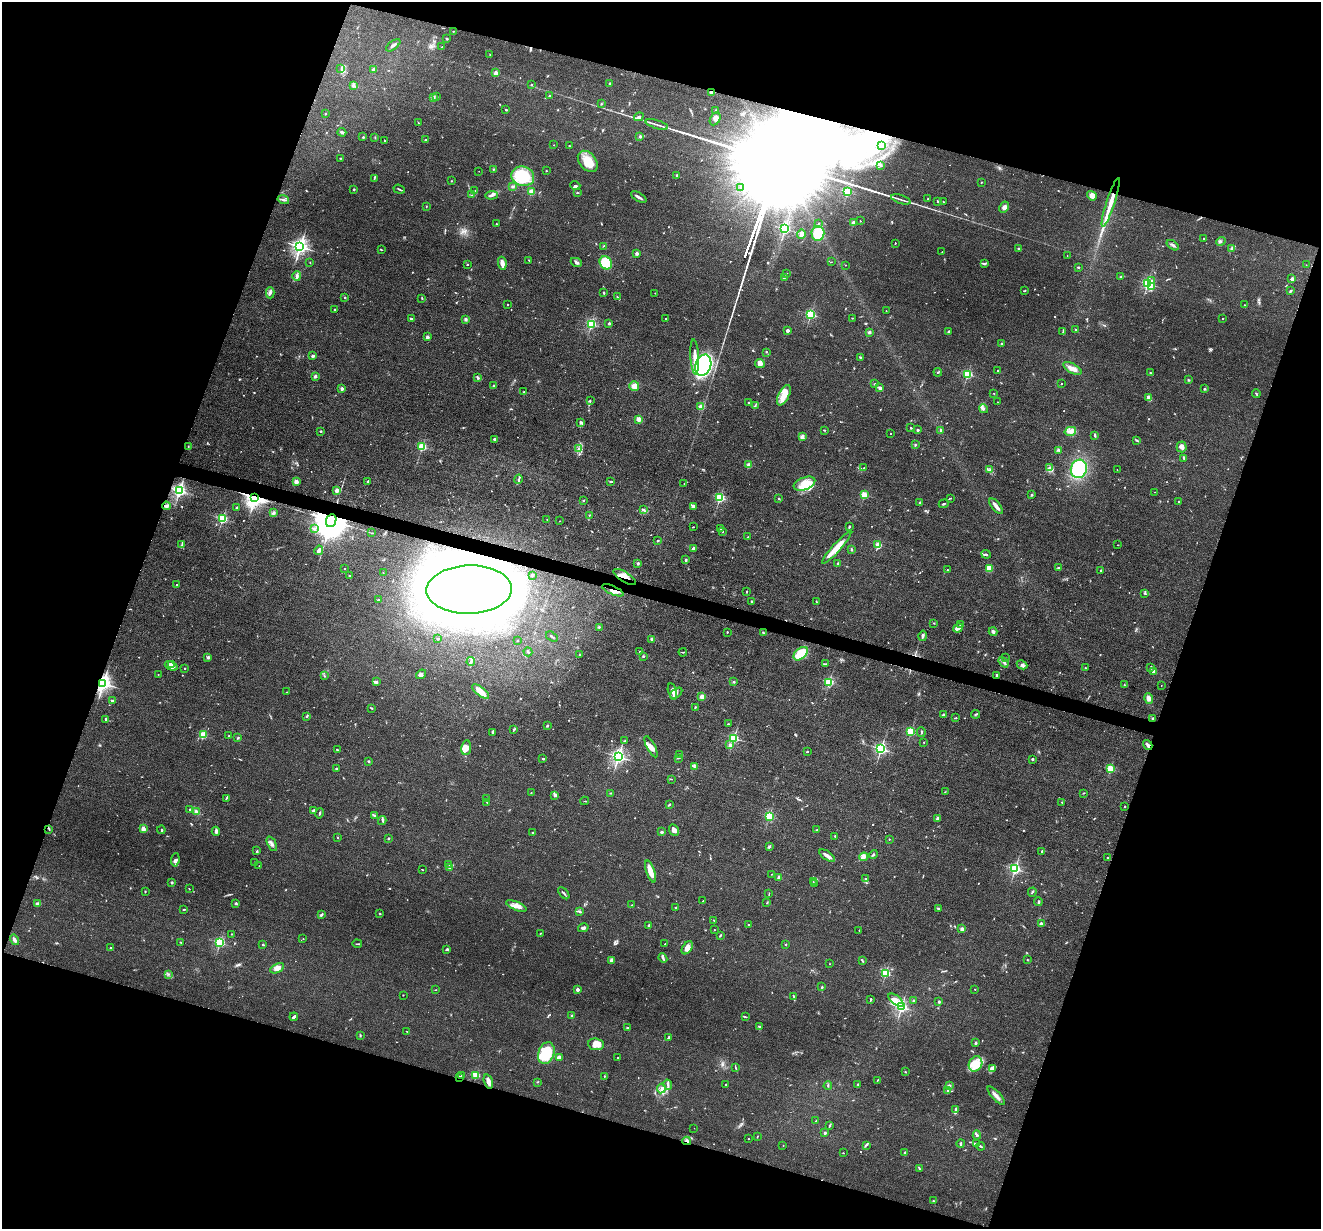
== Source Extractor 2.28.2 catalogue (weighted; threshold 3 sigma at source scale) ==
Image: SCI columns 2-5275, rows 131-5035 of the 5276 x 5292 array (HDU 1 of 3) = the unmasked area's bounding box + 8 px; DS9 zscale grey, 4 x 4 block average (1 PNG px = mean of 4 x 4 image px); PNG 1323 x 1231 px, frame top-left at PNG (2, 2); each listed source drawn as its Kron ellipse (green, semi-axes under 4 px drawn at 4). Shown black and unused: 37% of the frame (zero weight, under 3 of 4 exposures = <1% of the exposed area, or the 3 px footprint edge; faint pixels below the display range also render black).
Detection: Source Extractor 2.28.2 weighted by HDU 2 'WHT'. Background 0.0803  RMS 0.0062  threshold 0.028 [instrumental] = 3 sigma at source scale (4.5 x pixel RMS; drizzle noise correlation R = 1.50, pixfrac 1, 0.05/0.05 arcsec/px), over >= 5 px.
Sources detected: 870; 6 too faint to see at this stretch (4 x 4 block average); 9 inside a brighter object's white glare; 5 cosmic-ray / hot-pixel residue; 2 long thin detections or spike segments (spike, bleed or trail) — neither listed nor drawn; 23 coinciding with a brighter row at this scale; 37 inside a brighter listed object's ellipse — not listed separately; of the other 788, all 500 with FLUX_AUTO >= 1.81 (the completeness limit of this list) listed and drawn (288 fainter detections not listed), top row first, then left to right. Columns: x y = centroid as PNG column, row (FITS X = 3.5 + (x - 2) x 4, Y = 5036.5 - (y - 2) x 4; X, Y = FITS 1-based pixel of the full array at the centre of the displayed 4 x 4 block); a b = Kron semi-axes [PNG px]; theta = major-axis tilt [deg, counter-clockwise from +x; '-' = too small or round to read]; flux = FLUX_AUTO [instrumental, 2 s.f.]
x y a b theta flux
453 31 2 2 - 2.2
446 38 2 2 - 18
393 45 8 2 38 10
442 47 2 2 - 3.9
490 55 2 2 - 2.3
341 68 3 2 - 2.7
374 69 2 2 - 43
496 73 3 3 - 20
610 83 2 2 - 3.4
531 84 2 2 - 2.9
353 85 4 3 - 11
711 92 2 2 - 65
437 96 3 2 - 2.6
549 96 2 2 - 4.7
434 98 4 2 - 5.4
601 104 2 2 - 3.3
506 110 2 2 - 10
716 110 2 2 - 9.3
326 114 2 2 - 2.2
639 117 5 4 - 9.5
715 119 7 5 61 23
418 122 2 2 - 2
657 124 12 2 -17 11
342 132 4 2 - 7.6
640 136 2 2 - 30
363 137 2 2 - 14
375 137 2 2 - 2
384 140 2 2 - 2.2
425 140 2 2 - 4.1
554 145 2 2 - 3.4
569 146 2 2 - 2.9
881 146 2 2 - 2.9
340 158 2 2 - 2.5
588 161 12 8 -51 78
880 165 2 2 - 2.8
493 169 2 2 - 2.7
479 171 2 2 - 1.9
546 171 2 2 - 6.9
677 175 2 2 - 12
523 176 11 9 -16 200
374 178 3 2 - 2
451 181 2 2 - 2.1
981 182 2 2 - 2.6
575 185 5 2 - 4.9
513 186 3 3 - 5.1
741 187 2 2 - 1.9
354 189 2 2 - 3.1
399 189 6 2 -21 5.3
475 191 3 2 - 3.2
531 192 2 2 - 130
847 192 2 2 - 310
577 193 3 2 - 2.3
472 195 2 2 - 2
492 195 6 2 6 7.2
1092 196 5 4 - 24
639 197 8 2 -30 13
901 199 10 2 -19 9.3
928 199 2 2 - 4.7
283 200 6 2 -16 9.2
937 201 2 2 - 3.8
943 202 2 2 - 1.8
1111 202 26 3 72 84
426 206 2 2 - 1.9
1004 207 6 3 62 15
860 221 2 2 - 3.9
819 223 2 2 - 1.8
853 223 2 2 - 91
496 224 2 2 - 5.5
785 229 2 2 - 570
818 233 7 6 - 120
801 234 5 4 - 12
1204 239 2 2 - 5.6
1221 241 5 2 - 5.1
895 243 2 2 - 3.2
1173 245 7 2 -35 7.5
603 246 2 2 - 1.9
300 247 3 2 - 1700
1018 248 3 2 - 4.1
1231 249 4 3 - 6.8
381 250 3 2 - 2.1
942 252 2 2 - 2.8
637 253 2 2 - 47
1067 255 2 2 - 2.7
529 260 3 2 - 2.3
310 262 2 2 - 3.9
576 262 6 3 -25 8
831 262 2 2 - 1.9
502 263 6 3 -81 22
606 263 7 6 - 120
985 264 3 2 - 4.2
467 265 2 2 - 2.6
845 265 2 2 - 3
1306 265 2 2 - 2
1078 267 2 2 - 2.9
787 273 3 2 - 2
297 276 5 3 - 11
784 277 3 2 - 6.8
1120 277 3 2 - 2.4
1292 279 3 2 - 6.6
1152 280 2 2 - 3.8
1147 283 2 2 - 600
1151 287 3 3 - 6.9
1025 290 3 2 - 2.7
1290 291 3 2 - 4.8
270 293 5 4 - 9.8
604 293 3 2 - 3.8
655 293 2 2 - 2.4
345 297 2 2 - 2.7
617 297 3 2 - 2.7
422 298 3 2 - 2.5
508 304 2 2 - 2.9
1244 305 2 2 - 3
335 309 2 2 - 2.5
886 311 2 2 - 3.9
811 314 2 2 - 430
665 318 2 2 - 2.7
852 318 2 2 - 2.7
411 319 3 2 - 7.9
465 319 3 3 - 6.6
1223 319 2 2 - 6.7
609 323 2 2 - 23
591 324 2 2 - 480
787 330 2 2 - 42
1075 330 3 2 - 3.1
869 332 3 3 - 6.2
949 332 3 3 - 7.6
1063 332 3 2 - 2.9
427 337 2 2 - 42
1002 344 2 2 - 5.3
766 352 2 2 - 1.9
313 356 3 2 - 7.1
695 357 17 3 -87 45
860 357 2 2 - 3.1
760 363 5 4 - 27
703 365 11 8 71 500
1072 368 10 4 -29 27
997 371 2 2 - 3.7
938 372 4 2 - 2.8
1151 373 4 2 - 3.3
967 374 2 2 - 380
315 376 3 2 - 8.8
478 378 2 2 - 14
1189 380 3 2 - 3.5
875 384 2 2 - 2.4
1061 384 2 2 - 3
493 386 3 2 - 2.7
634 386 5 5 - 22
880 387 4 3 - 10
342 389 2 2 - 42
1205 389 3 2 - 3.2
524 392 2 2 - 4.5
994 393 2 2 - 4.7
1256 393 4 2 - 3.3
784 395 11 5 63 57
1149 398 4 3 - 25
590 401 4 2 - 3
997 402 2 2 - 4.5
748 403 2 2 - 2.8
755 405 2 2 - 2.4
701 407 2 2 - 110
983 409 4 3 - 6.8
639 419 2 2 - 110
581 423 4 3 - 6.1
911 428 2 2 - 3.7
824 430 3 2 - 2.4
918 430 2 2 - 18
941 430 2 2 - 33
321 431 2 2 - 5.9
1070 431 6 3 15 14
891 433 2 2 - 3.1
1095 435 3 2 - 5.7
802 437 3 3 - 16
494 439 4 3 - 8.6
1137 440 3 2 - 4.4
915 445 3 2 - 3.1
188 446 2 2 - 1.8
422 447 2 2 - 300
1182 447 5 5 - 12
579 449 2 2 - 2.3
1059 450 3 2 - 2.6
1184 458 4 2 - 4.8
749 465 2 2 - 95
1049 467 3 2 - 3.6
864 468 2 2 - 2.3
1079 469 9 8 - 230
990 470 3 2 - 3.7
1117 470 2 2 - 1.9
519 479 4 2 - 5.4
296 481 2 2 - 77
368 481 2 2 - 4.1
611 482 4 2 - 3.9
684 484 2 2 - 1.9
804 484 11 6 21 68
337 490 2 2 - 70
179 491 2 2 - 830
1154 492 2 2 - 2
864 495 2 2 - 180
1031 495 2 2 - 20
255 497 3 2 - 2800
720 498 2 2 - 450
779 498 2 2 - 11
950 498 4 2 - 2.2
583 500 2 2 - 2.7
1178 501 2 2 - 5.3
920 503 3 2 - 3.4
944 504 5 2 - 4.6
166 506 4 4 - 8
693 506 3 2 - 19
996 506 9 2 -50 23
236 507 2 2 - 7.1
643 510 4 2 - 7
274 513 3 3 - 5.5
589 515 2 2 - 2.1
222 519 2 2 - 470
547 519 2 2 - 6.1
331 521 6 5 - 17000
559 521 2 2 - 2.4
693 527 2 2 - 2.4
849 527 3 2 - 4.6
314 529 3 2 - 4.6
720 529 3 2 - 7.5
723 531 2 2 - 2.2
372 533 3 2 - 2.1
748 537 2 2 - 2.2
658 541 2 2 - 11
182 545 4 2 - 4.1
878 545 2 2 - 140
1118 545 2 2 - 1.9
693 548 3 2 - 9.6
837 548 21 4 48 66
319 550 5 2 - 20
851 550 3 2 - 4.1
986 554 5 3 - 6.7
686 559 3 2 - 3
638 563 2 2 - 21
838 564 3 2 - 8
989 568 4 3 - 43
1059 568 4 2 - 6.4
345 569 2 2 - 4.1
947 570 2 2 - 6.2
1101 571 2 2 - 21
383 573 2 2 - 2
349 575 2 2 - 2.6
532 575 3 2 - 3.4
624 577 13 5 -32 36
176 585 2 2 - 4.2
469 590 43 24 1 12000
613 590 11 3 -23 23
746 591 3 2 - 3
1145 594 2 2 - 3.9
378 600 2 2 - 9.7
816 601 2 2 - 3.5
752 602 2 2 - 7
934 623 2 2 - 2.3
960 624 2 2 - 3
599 627 2 2 - 4.3
958 628 5 3 - 22
727 632 2 2 - 7.8
763 632 3 2 - 2.4
993 632 4 3 - 9.1
923 636 5 2 - 6.6
552 637 6 2 -34 4.4
438 639 2 2 - 7.8
652 639 2 2 - 44
517 641 2 2 - 5.8
640 651 2 2 - 1.9
528 652 4 2 - 6.1
683 652 4 2 - 3.9
801 654 8 5 42 140
579 655 2 2 - 2.6
643 656 3 2 - 3.1
208 657 2 2 - 13
1005 658 2 2 - 3.5
471 662 4 3 - 6.2
1003 662 6 2 -54 7.8
172 664 2 2 - 40
826 664 3 2 - 2.2
1022 665 5 4 - 9.2
171 666 7 3 -23 32
1151 667 3 2 - 3.4
185 668 2 2 - 2.6
1085 668 2 2 - 4.1
1154 671 2 2 - 72
421 674 5 3 - 8.2
158 675 2 2 - 2.7
997 675 2 2 - 7.3
324 676 4 2 - 4.3
377 681 2 2 - 2.2
734 682 2 2 - 6.9
829 682 2 2 - 340
103 683 3 2 - 1800
1124 685 2 2 - 1.9
1161 685 2 2 - 1.8
672 691 8 3 -78 19
287 692 2 2 - 2.2
481 692 10 3 -38 56
676 693 7 4 39 12
702 697 4 3 - 14
1149 698 5 4 - 16
112 701 3 2 - 7.9
695 707 3 2 - 2.9
372 708 2 2 - 3.1
976 714 4 2 - 5
943 715 2 2 - 29
307 716 2 2 - 4.6
955 718 3 2 - 2.8
1152 718 2 2 - 11
106 719 3 3 - 5.5
728 724 3 2 - 2.8
547 726 2 2 - 14
514 729 3 2 - 3.5
492 732 3 3 - 4.1
911 732 2 2 - 300
921 732 5 2 - 3.2
203 735 2 2 - 220
229 736 2 2 - 4.4
238 738 2 2 - 4.7
734 738 2 2 - 480
625 741 2 2 - 3.6
924 742 2 2 - 4.4
730 745 2 2 - 33
1148 745 5 3 - 9.6
651 747 12 3 -63 18
466 748 7 5 80 33
881 749 2 2 - 730
337 750 3 2 - 3.5
807 752 2 2 - 11
680 754 2 2 - 2.1
618 757 2 2 - 1200
679 758 3 2 - 2
543 759 3 2 - 5.2
1032 759 2 2 - 15
368 761 2 2 - 6.9
694 767 2 2 - 4.5
336 768 2 2 - 3.7
1110 769 2 2 - 260
671 779 3 2 - 2
945 792 2 2 - 2
531 793 2 2 - 3
610 793 3 2 - 2.8
1083 793 2 2 - 2.6
554 795 3 2 - 3.3
226 798 3 2 - 3.1
486 798 2 2 - 2.1
585 801 4 2 - 2.4
487 802 2 2 - 2.4
1062 802 2 2 - 2.7
669 805 4 2 - 4.8
1125 807 2 2 - 6.8
190 810 2 2 - 17
196 811 3 2 - 8.6
313 811 4 2 - 7.1
320 813 5 2 - 4.1
375 815 3 2 - 3.7
769 816 2 2 - 330
938 819 2 2 - 49
382 820 4 2 - 4.8
49 829 4 2 - 3.4
143 829 2 2 - 100
161 830 4 2 - 3.6
674 830 6 4 -64 17
816 830 3 2 - 3
216 831 4 3 - 12
661 832 2 2 - 31
533 833 2 2 - 2
835 836 2 2 - 9
338 837 2 2 - 2.1
388 839 3 2 - 3.7
889 839 2 2 - 3.5
272 844 8 3 -64 10
769 847 4 2 - 5.3
257 851 3 2 - 3.1
1042 851 2 2 - 9.1
873 854 4 2 - 4.8
827 856 9 2 -35 24
864 857 4 4 - 14
1108 858 4 2 - 4
175 860 7 4 83 14
255 862 2 2 - 4.8
449 864 3 2 - 3.1
259 866 2 2 - 3
449 867 3 2 - 8.1
422 869 2 2 - 2.1
1015 869 2 2 - 680
650 871 11 3 -71 54
771 874 2 2 - 2.4
779 877 2 2 - 66
866 879 2 2 - 4.7
172 882 3 2 - 4.3
813 882 2 2 - 3.9
814 884 3 2 - 2.1
189 889 2 2 - 2.6
145 892 2 2 - 2.6
1032 892 4 2 - 3.5
564 893 7 2 -50 6.3
769 894 3 2 - 2.2
703 901 2 2 - 2.6
1038 902 4 2 - 4.1
236 903 2 2 - 24
767 903 3 2 - 2.6
38 904 3 2 - 22
632 905 2 2 - 4
516 906 11 3 -22 21
676 907 2 2 - 3
184 909 3 2 - 3.3
938 909 2 2 - 5.5
580 912 3 2 - 4.5
380 914 3 2 - 2.5
321 915 4 2 - 5.1
714 920 2 2 - 1.9
748 924 2 2 - 2.7
1041 924 2 2 - 42
649 925 2 2 - 28
583 928 5 2 - 8.9
962 929 2 2 - 58
714 930 2 2 - 2.5
859 930 2 2 - 2
540 933 2 2 - 2.4
232 934 2 2 - 4.9
720 935 3 2 - 3.6
303 939 2 2 - 2.8
14 940 5 3 - 12
180 942 4 2 - 2.6
220 943 2 2 - 460
357 944 5 2 - 3.2
665 944 2 2 - 2.3
786 944 2 2 - 6.7
263 945 2 2 - 13
110 948 2 2 - 4.8
687 948 7 4 55 22
447 949 2 2 - 12
663 958 5 2 - 6.8
1027 959 2 2 - 2.1
611 960 4 3 - 8.3
862 961 3 2 - 6.1
829 964 2 2 - 1.8
277 968 7 4 30 25
886 973 2 2 - 340
168 974 2 2 - 3.4
822 987 3 2 - 2.9
577 989 2 2 - 46
975 989 2 2 - 1.9
436 990 2 2 - 1.8
403 995 2 2 - 2
793 996 4 2 - 3.3
871 999 3 2 - 3.2
896 1000 9 4 -37 23
914 1000 2 2 - 4.1
939 1002 2 2 - 26
901 1007 2 2 - 720
572 1016 2 2 - 21
294 1017 4 2 - 8.9
745 1017 3 2 - 2.7
760 1026 2 2 - 2.5
628 1027 3 2 - 4.3
407 1031 3 2 - 1.9
360 1035 3 2 - 3.6
669 1037 3 2 - 9
975 1042 4 2 - 3.5
596 1044 8 5 -6 29
546 1053 11 8 70 180
559 1057 4 3 - 14
617 1057 2 2 - 2.8
975 1064 8 6 63 71
735 1068 3 2 - 2.4
992 1069 3 3 - 6.9
905 1072 2 2 - 7.1
476 1075 2 2 - 250
461 1076 2 2 - 5.3
604 1076 2 2 - 2.2
459 1077 2 2 - 7.3
877 1080 3 2 - 2.3
488 1081 7 4 -73 19
537 1082 3 2 - 2.5
726 1084 2 2 - 4.8
858 1084 2 2 - 2.4
668 1085 5 2 - 7.1
949 1085 3 2 - 3.4
828 1086 4 2 - 3.4
661 1088 5 4 - 14
948 1091 3 3 - 4.9
996 1096 12 3 -48 19
956 1110 3 2 - 17
816 1121 2 2 - 3.4
830 1126 2 2 - 1.8
694 1128 2 2 - 2.3
825 1133 2 2 - 26
977 1135 4 3 - 6.8
757 1136 3 2 - 1.8
748 1139 2 2 - 2.1
687 1141 4 2 - 7.8
961 1143 4 2 - 4.5
976 1144 4 2 - 3.3
866 1145 2 2 - 2.8
783 1146 2 2 - 2.7
981 1146 4 2 - 4.6
843 1153 2 2 - 1.9
905 1153 2 2 - 24
919 1168 3 2 - 3.5
933 1201 3 2 - 2
Overlapping masked pixels (flux is a lower limit): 11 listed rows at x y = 711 92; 1111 202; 255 497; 166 506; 331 521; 624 577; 469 590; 613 590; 103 683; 459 1077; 687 1141
Diffuse or blended objects may show on this block-average render without a row.